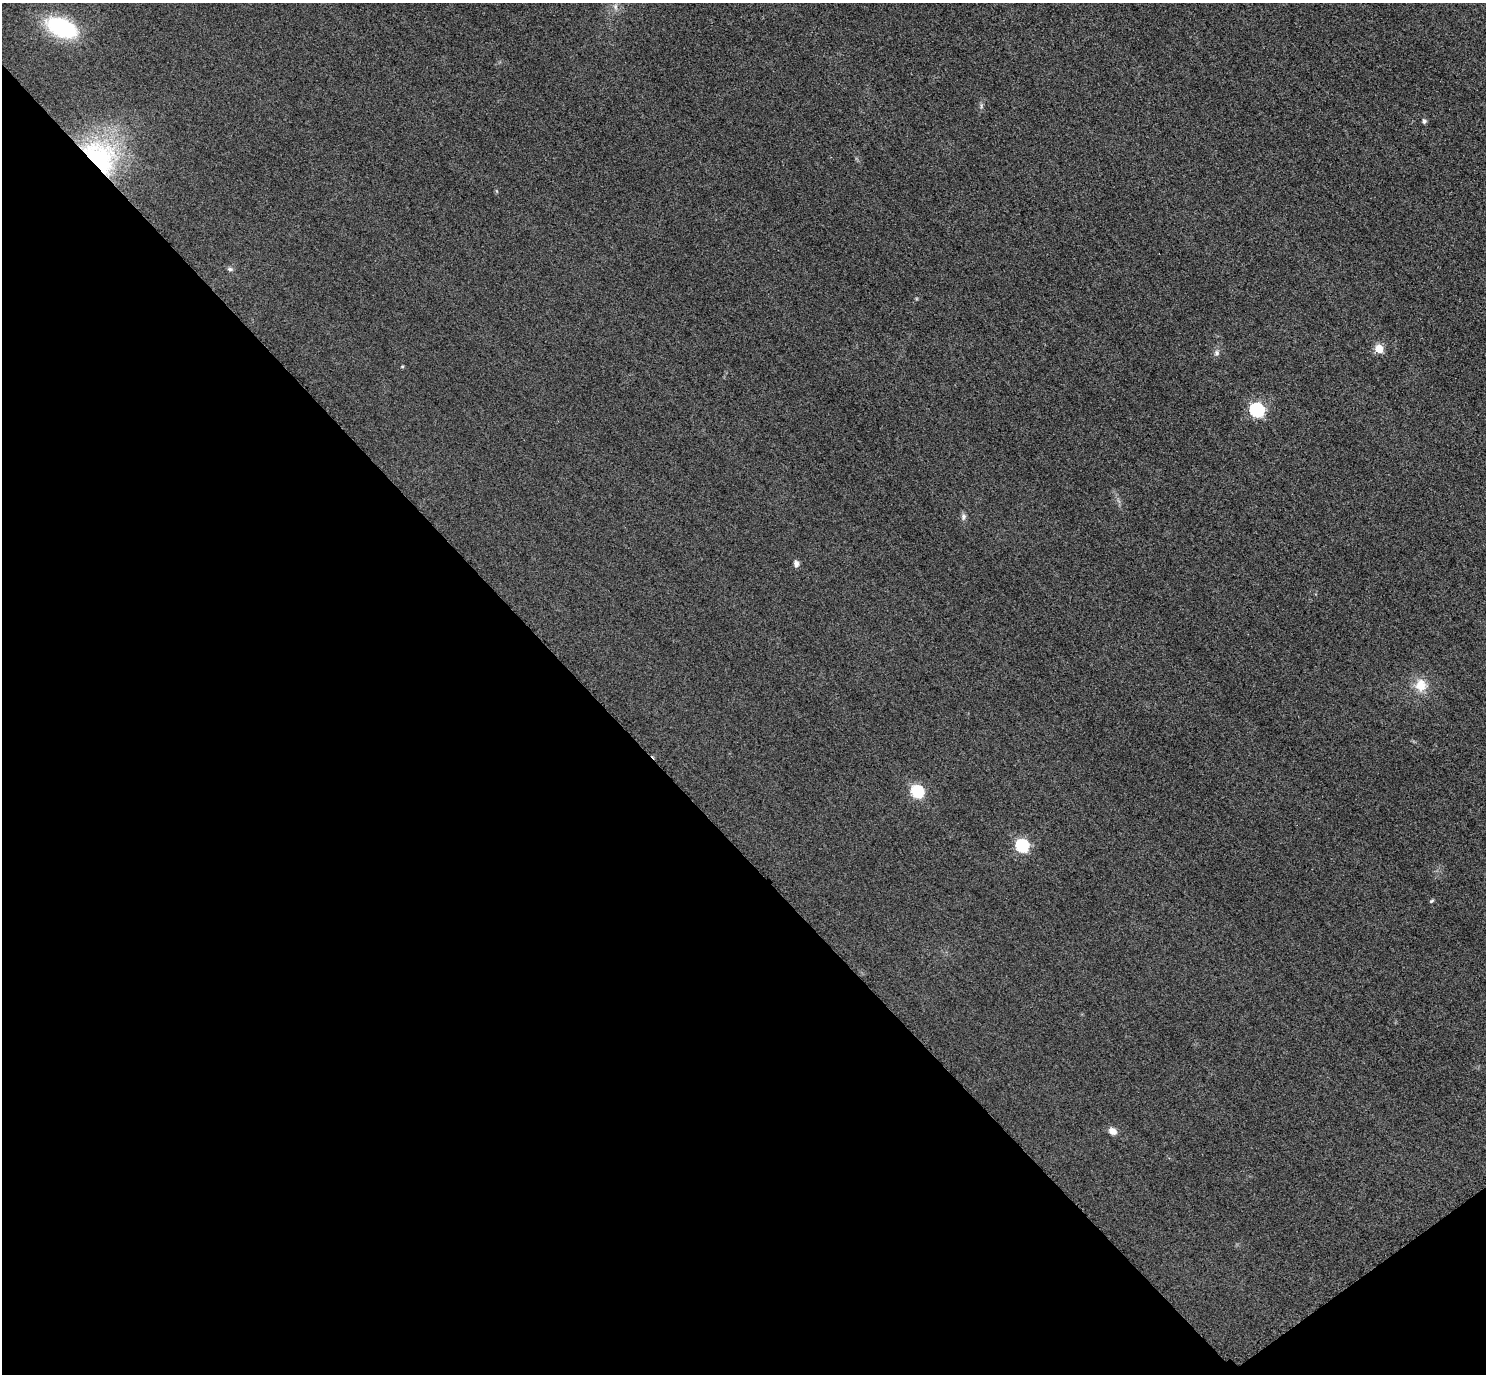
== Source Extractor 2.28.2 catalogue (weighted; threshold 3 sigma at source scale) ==
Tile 14 of 4 x 4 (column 2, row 4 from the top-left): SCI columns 1515-2998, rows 326-1697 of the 5997 x 5994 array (HDU 1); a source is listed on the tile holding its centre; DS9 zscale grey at full resolution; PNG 1488 x 1376 px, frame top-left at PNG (2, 3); no overlay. Shown black and unused: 41% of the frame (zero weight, under 3 of 4 exposures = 3% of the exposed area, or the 3 px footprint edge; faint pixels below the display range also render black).
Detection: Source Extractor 2.28.2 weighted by HDU 2 'WHT'; one run over the whole footprint, this tile lists its part. Background 0.0464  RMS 0.017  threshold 0.0787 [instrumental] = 3 sigma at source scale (4.5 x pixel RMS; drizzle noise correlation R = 1.50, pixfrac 1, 0.05/0.05 arcsec/px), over >= 5 px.
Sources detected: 17; all 17 listed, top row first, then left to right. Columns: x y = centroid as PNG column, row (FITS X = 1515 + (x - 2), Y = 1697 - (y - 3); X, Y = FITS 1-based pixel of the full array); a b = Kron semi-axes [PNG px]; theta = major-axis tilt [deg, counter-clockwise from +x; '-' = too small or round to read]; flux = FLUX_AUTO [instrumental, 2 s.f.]
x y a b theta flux
615 7 10 6 -80 7.6
62 28 21 12 -24 260
981 105 9 3 85 3.3
1424 121 4 4 - 5.2
100 157 49 35 -49 250
230 269 8 5 -9 3.8
1379 349 5 5 - 57
1217 353 8 7 - 5.8
402 366 4 4 - 2
1257 410 6 6 - 330
963 517 9 7 87 5.8
796 564 7 5 -77 7.9
1421 685 17 16 - 33
917 792 6 6 - 240
1022 846 6 6 - 250
1431 901 6 4 28 2.3
1113 1131 9 7 -32 13
Overlapping masked pixels (flux is a lower limit): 1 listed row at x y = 100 157